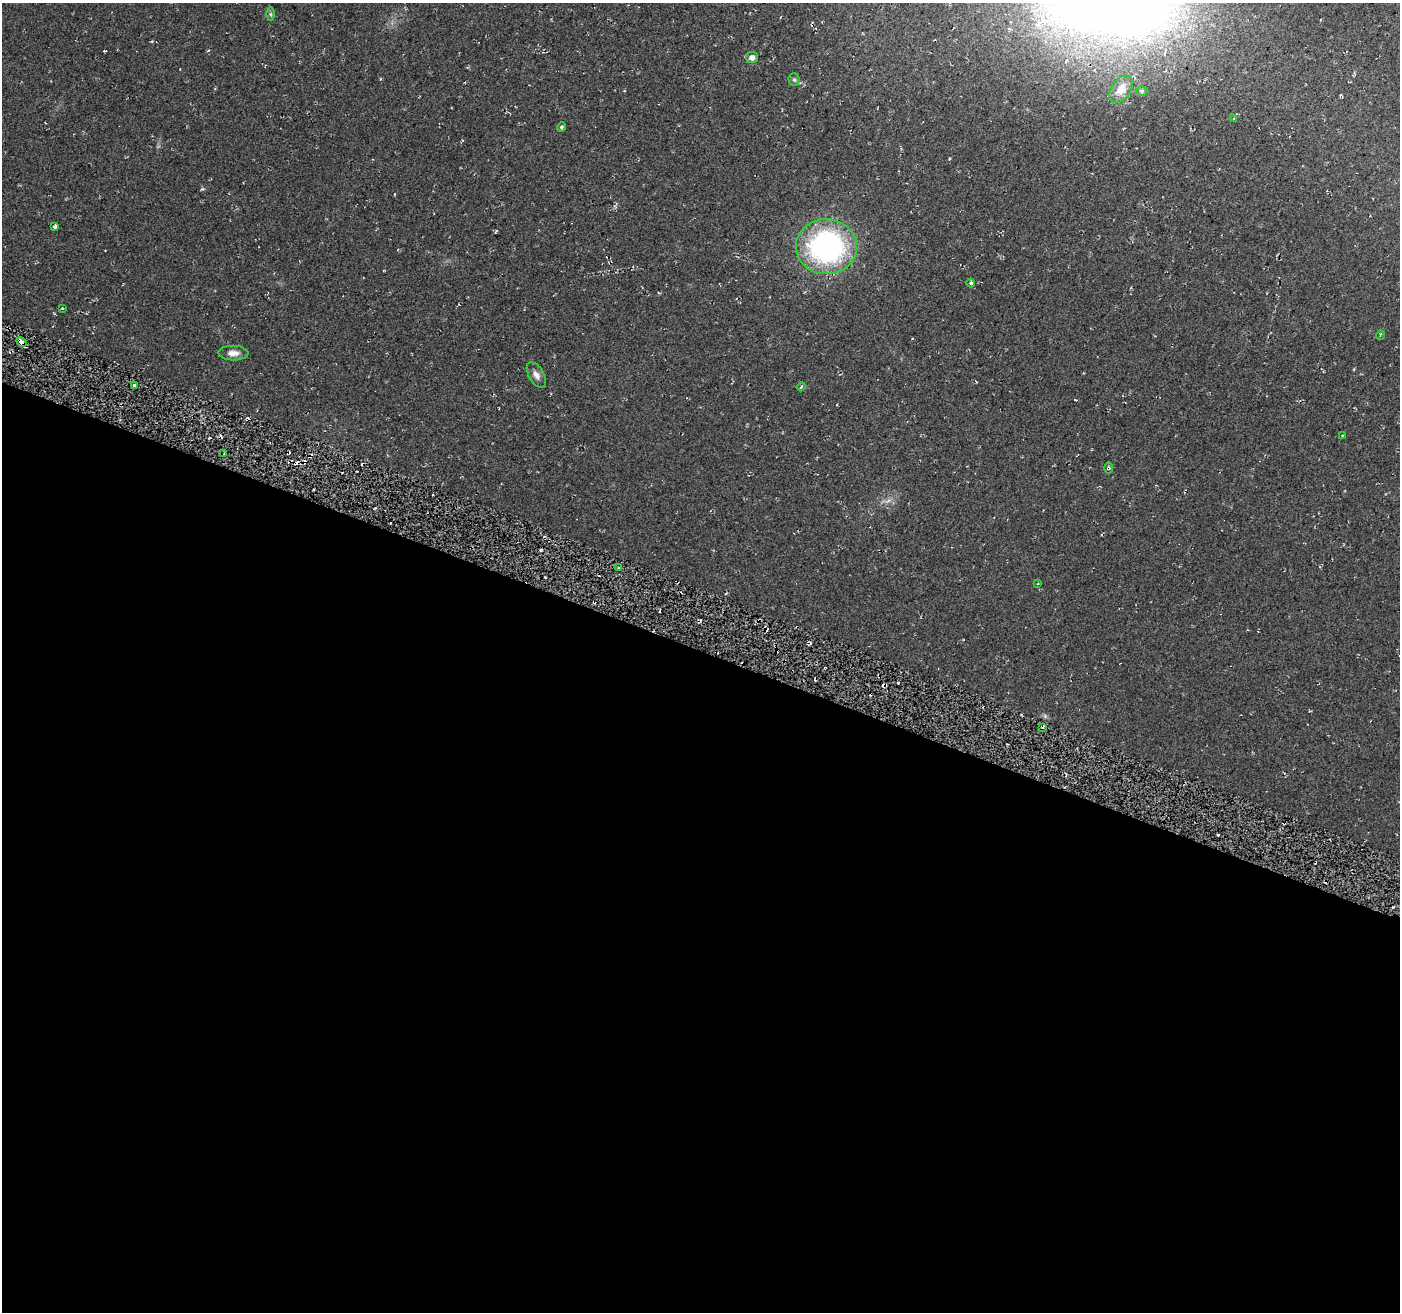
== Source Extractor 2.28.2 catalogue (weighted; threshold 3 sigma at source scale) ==
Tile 14 of 4 x 4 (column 2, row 4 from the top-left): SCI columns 1416-2813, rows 283-1592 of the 5635 x 5788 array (HDU 1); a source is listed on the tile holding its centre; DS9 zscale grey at full resolution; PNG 1402 x 1314 px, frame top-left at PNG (2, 3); each listed source drawn as its Kron ellipse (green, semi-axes under 4 px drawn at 4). Shown black and unused: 51% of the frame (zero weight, under 2 of 3 exposures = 3% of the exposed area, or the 3 px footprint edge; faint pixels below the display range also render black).
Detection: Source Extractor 2.28.2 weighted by HDU 2 'WHT'; one run over the whole footprint, this tile lists its part. Background 0.0483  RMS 0.0062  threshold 0.0278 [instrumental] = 3 sigma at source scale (4.5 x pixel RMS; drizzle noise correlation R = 1.50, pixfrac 1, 0.0396/0.0396 arcsec/px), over >= 5 px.
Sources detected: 27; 1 too faint to see at this stretch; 3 cosmic-ray / hot-pixel residue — neither listed nor drawn; the other 23 listed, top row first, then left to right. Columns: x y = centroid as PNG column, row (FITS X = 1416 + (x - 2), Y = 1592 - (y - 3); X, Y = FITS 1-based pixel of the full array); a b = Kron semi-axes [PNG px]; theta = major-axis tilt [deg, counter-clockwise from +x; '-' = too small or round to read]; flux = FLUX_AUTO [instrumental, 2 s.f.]
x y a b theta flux
270 14 6 4 -89 1
752 58 6 5 - 3.1
794 80 6 5 - 1.2
1121 89 15 9 55 5.1
1142 91 5 4 - 1
1234 118 4 4 - 0.64
561 127 5 4 - 1
55 227 4 3 - 2.7
826 247 30 27 -2 130
971 283 4 4 - 1
62 308 3 2 - 0.54
1380 335 4 2 - 0.6
22 342 6 3 -29 7.2
233 353 15 7 -1 4.5
536 375 14 7 -60 3.4
134 385 3 2 - 1.2
801 387 4 3 - 0.79
1342 435 3 2 - 0.47
224 454 3 2 - 1.1
1108 468 5 3 - 0.89
619 568 4 3 - 0.86
1038 583 4 2 - 0.52
1042 727 3 2 - 0.98
Overlapping masked pixels (flux is a lower limit): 2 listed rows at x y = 22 342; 1108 468
Unlisted compact peaks at least as high as the median listed source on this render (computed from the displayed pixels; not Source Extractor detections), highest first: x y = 202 189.